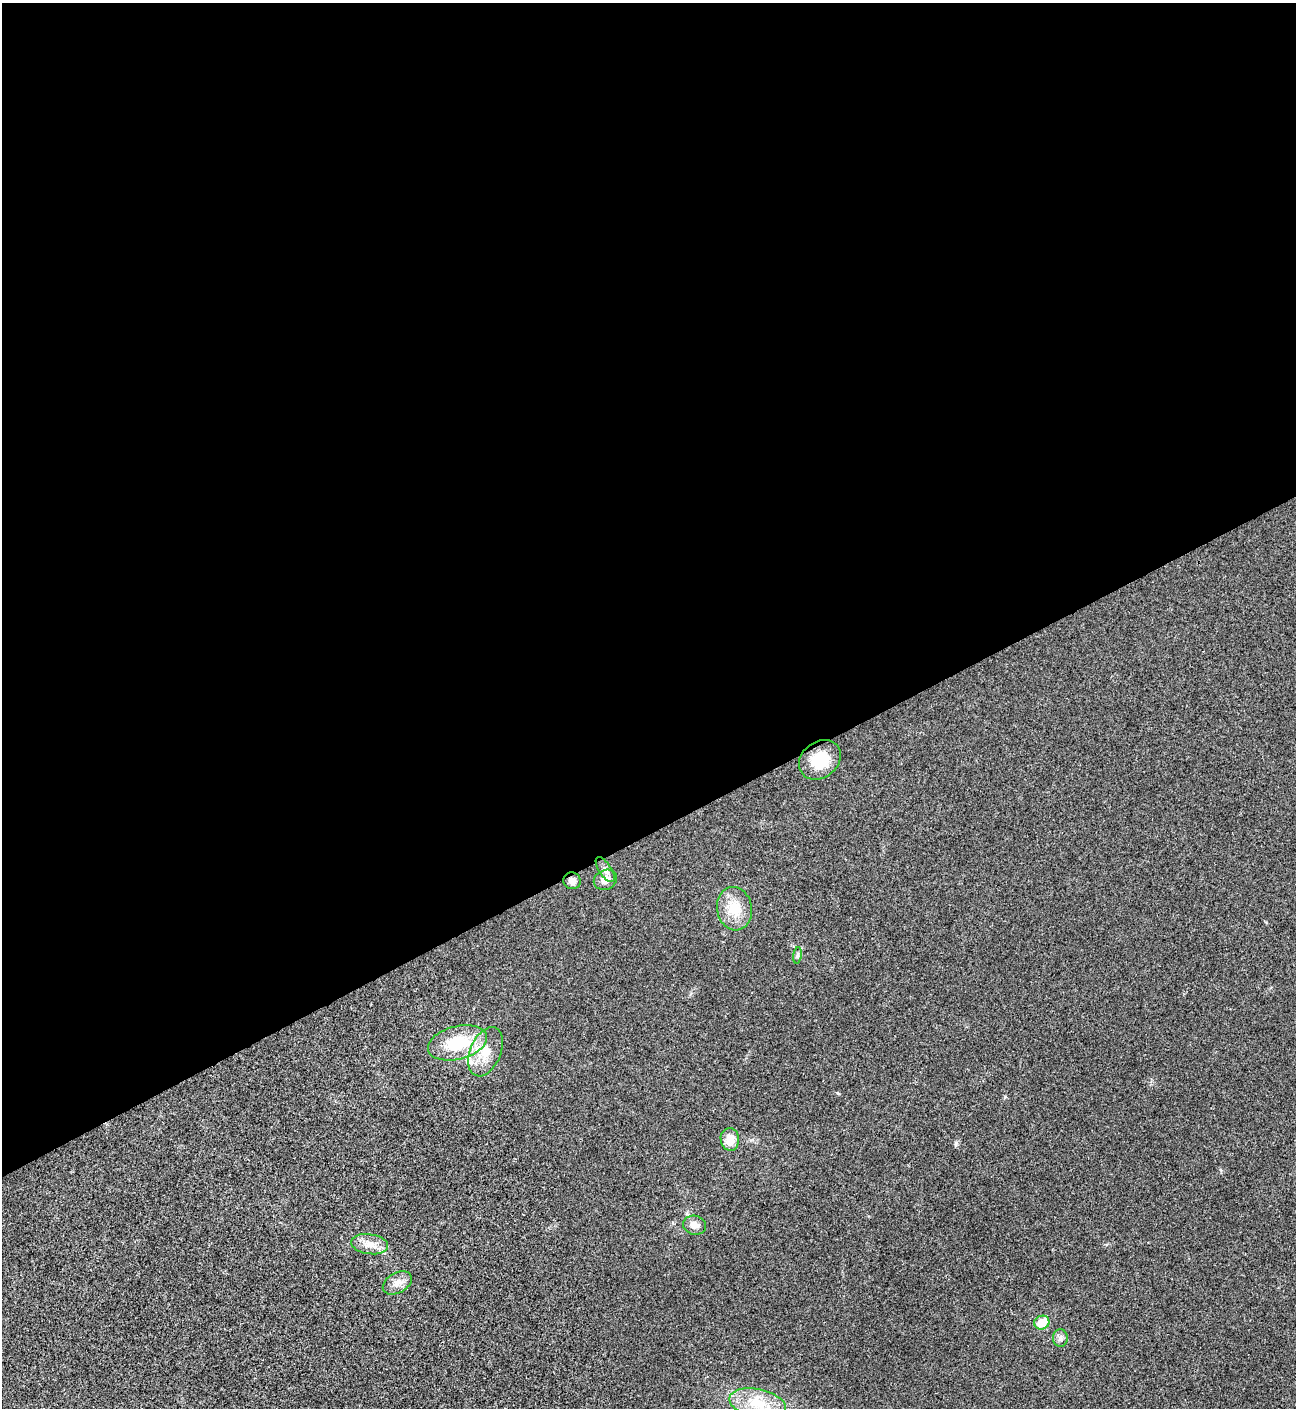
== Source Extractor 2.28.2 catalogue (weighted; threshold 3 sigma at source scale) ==
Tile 2 of 4 x 4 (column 2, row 1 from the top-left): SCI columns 1582-2875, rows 4219-5624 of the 5618 x 5629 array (HDU 1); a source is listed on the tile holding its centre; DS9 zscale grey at full resolution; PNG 1298 x 1410 px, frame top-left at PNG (2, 3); each listed source drawn as its Kron ellipse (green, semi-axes under 4 px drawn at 4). Shown black and unused: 59% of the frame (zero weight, under 3 of 4 exposures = <1% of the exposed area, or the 3 px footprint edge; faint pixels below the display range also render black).
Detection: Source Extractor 2.28.2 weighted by HDU 2 'WHT'; one run over the whole footprint, this tile lists its part. Background 0.0202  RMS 0.0056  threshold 0.0251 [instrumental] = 3 sigma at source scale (4.5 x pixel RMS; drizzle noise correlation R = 1.50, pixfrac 1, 0.05/0.05 arcsec/px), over >= 5 px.
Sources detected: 16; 1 inside a brighter listed object's ellipse — not listed separately; the other 15 listed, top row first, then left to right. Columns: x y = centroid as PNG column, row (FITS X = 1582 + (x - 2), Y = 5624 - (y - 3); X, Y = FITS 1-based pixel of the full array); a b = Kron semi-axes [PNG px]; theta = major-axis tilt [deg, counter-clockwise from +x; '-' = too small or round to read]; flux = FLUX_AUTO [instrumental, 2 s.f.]
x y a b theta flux
820 760 22 18 38 17
605 869 14 6 -57 2.8
605 880 12 10 25 5.1
572 881 8 8 - 3.1
734 909 22 17 -79 13
797 955 8 4 82 1.1
457 1043 30 16 14 27
485 1052 26 15 67 13
730 1139 11 9 -83 7
694 1225 11 9 -12 4.1
370 1244 18 10 -8 6
397 1283 16 10 30 4.8
1042 1323 8 6 27 10
1060 1338 8 7 - 2
758 1404 29 14 -12 15
Overlapping masked pixels (flux is a lower limit): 1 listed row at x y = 572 881
Unlisted compact peaks at least as high as the median listed source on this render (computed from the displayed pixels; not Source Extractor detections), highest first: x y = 956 1143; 837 1093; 1221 1170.